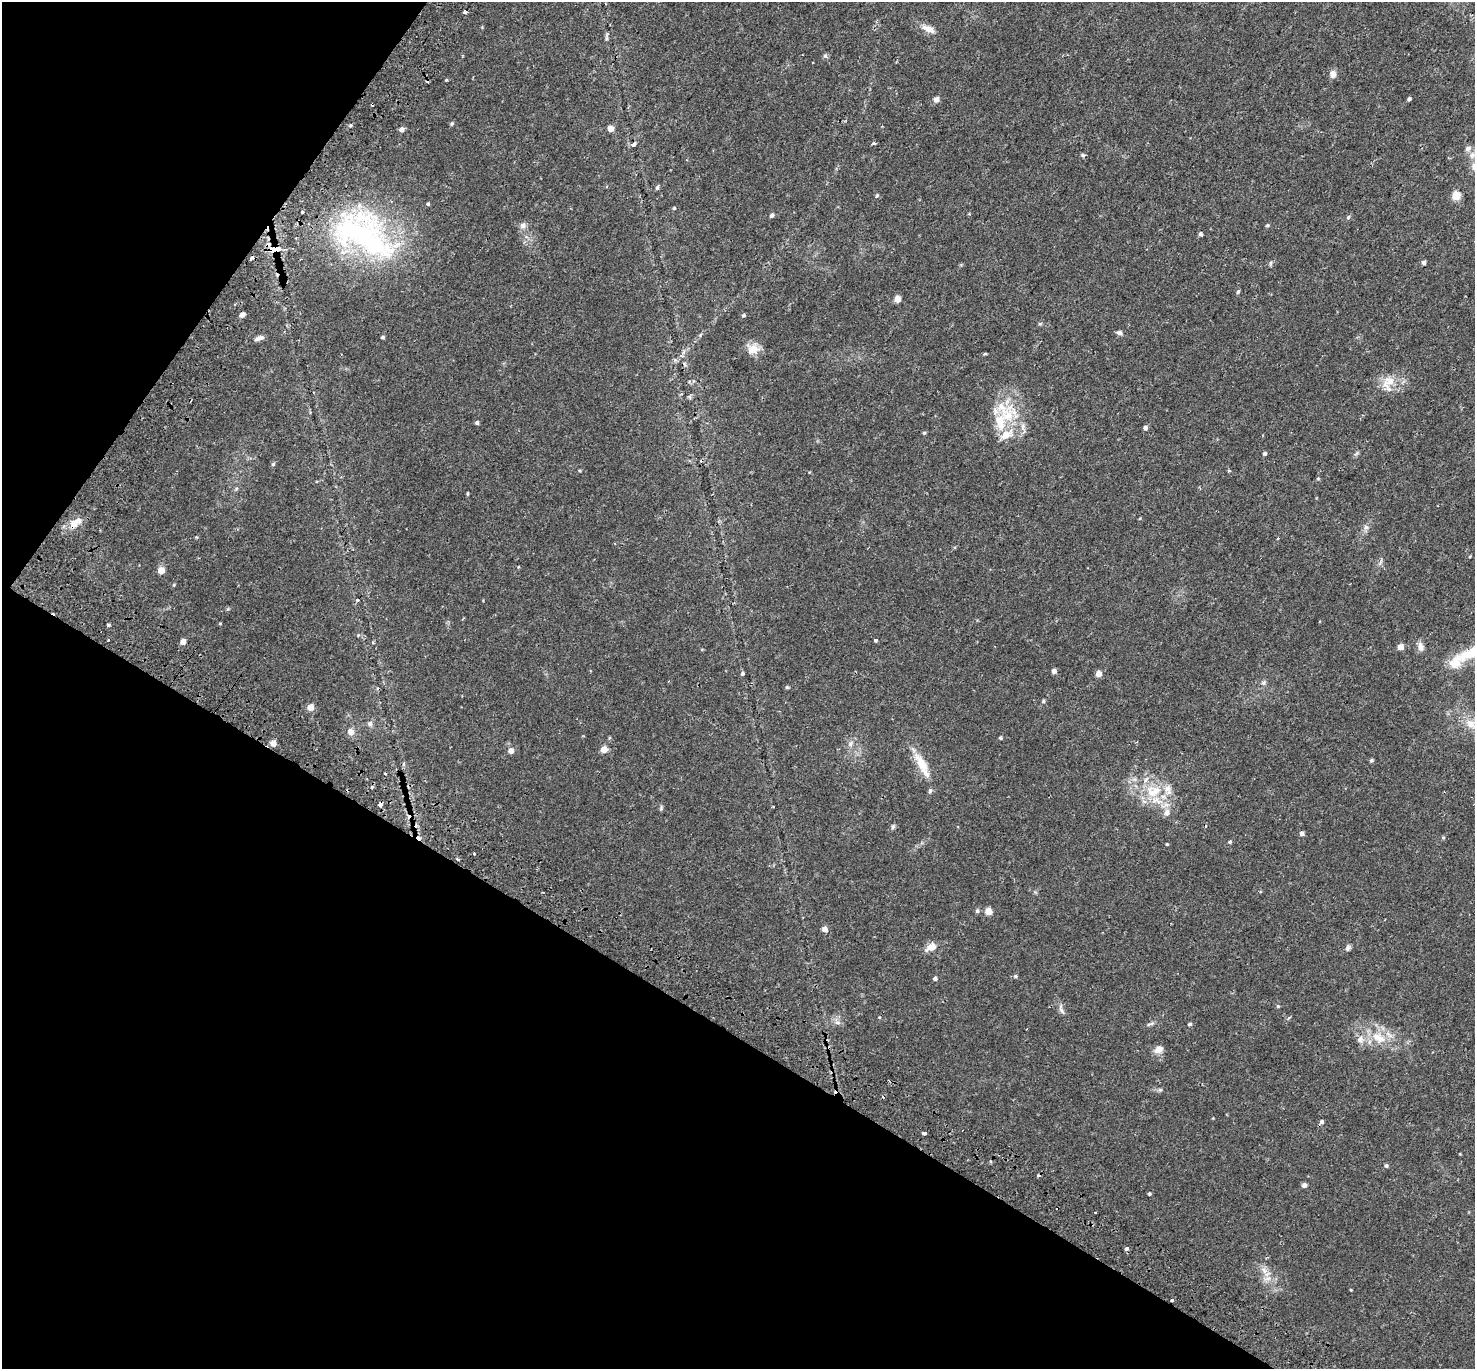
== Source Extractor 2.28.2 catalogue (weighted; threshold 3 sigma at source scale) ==
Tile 9 of 4 x 4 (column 1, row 3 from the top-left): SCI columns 73-1545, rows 1655-3021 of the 6044 x 6110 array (HDU 1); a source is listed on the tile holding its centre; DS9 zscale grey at full resolution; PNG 1477 x 1371 px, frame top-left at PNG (2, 2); no overlay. Shown black and unused: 31% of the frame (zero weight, under 2 of 3 exposures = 5% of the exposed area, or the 3 px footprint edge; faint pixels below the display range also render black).
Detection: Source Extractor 2.28.2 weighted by HDU 2 'WHT'; one run over the whole footprint, this tile lists its part. Background 0.018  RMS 0.0031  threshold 0.0141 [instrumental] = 3 sigma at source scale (4.5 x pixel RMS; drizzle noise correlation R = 1.50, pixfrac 1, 0.0396/0.0396 arcsec/px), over >= 5 px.
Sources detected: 144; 10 cosmic-ray / hot-pixel residue — not listed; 9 inside a brighter listed object's ellipse — not listed separately; the other 125 listed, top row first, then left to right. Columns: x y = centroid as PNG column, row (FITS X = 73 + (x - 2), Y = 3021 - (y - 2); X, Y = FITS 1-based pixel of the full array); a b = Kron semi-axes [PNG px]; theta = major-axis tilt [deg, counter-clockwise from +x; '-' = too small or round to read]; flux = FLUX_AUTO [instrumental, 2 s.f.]
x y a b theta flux
465 12 4 3 - 2.3
929 29 18 7 -24 2.4
607 37 7 4 -89 0.6
825 56 7 6 - 0.61
1333 74 9 7 89 1.6
446 80 4 3 - 0.25
936 99 7 6 - 1.1
1409 99 4 3 - 0.6
452 124 6 4 49 0.46
350 125 5 4 - 0.45
610 128 5 4 - 2.9
402 129 5 4 - 1.4
873 143 5 4 - 0.42
633 144 6 4 37 1.3
1083 155 6 5 - 0.49
1472 155 10 8 64 1.4
657 187 6 4 66 0.54
877 195 5 4 - 0.44
1456 196 5 5 - 9.8
428 204 4 4 - 0.39
674 208 4 4 - 0.37
302 212 3 3 - 1.8
772 215 5 4 - 0.81
1348 217 6 4 47 0.45
523 225 8 7 - 1.2
1267 225 5 4 - 0.39
1200 234 4 4 - 0.55
369 241 82 55 -52 58
275 250 8 6 0 8
251 258 3 3 - 1.6
1271 263 7 3 71 0.41
1424 263 4 4 - 0.76
1238 291 5 4 - 0.46
897 299 5 5 - 3.2
242 315 6 4 29 1.1
743 315 5 4 - 0.4
1120 333 8 6 -25 0.84
382 337 4 4 - 0.48
259 338 13 5 18 1.2
752 349 16 15 - 3.2
985 354 5 3 - 0.36
1390 381 18 16 -44 4.9
1008 415 36 24 39 13
477 423 4 4 - 0.61
1145 428 4 4 - 0.95
924 433 4 4 - 0.41
1264 453 4 4 - 0.59
1356 453 8 4 44 0.52
273 464 5 5 - 0.47
579 471 4 3 - 0.28
1229 471 4 3 - 0.4
1318 479 5 3 - 0.29
468 494 6 3 81 0.28
75 523 18 9 40 3.9
1366 527 7 5 -46 0.77
518 567 4 3 - 0.2
161 570 5 5 - 4.5
174 585 4 4 - 0.3
220 624 5 3 - 0.24
108 625 3 3 - 0.45
875 640 4 3 - 0.52
183 642 4 4 - 2.4
1400 647 5 4 - 2.4
1421 647 12 7 -82 1.6
702 649 5 3 - 0.22
1455 663 19 16 29 4.7
1054 671 5 5 - 1.2
742 673 4 4 - 0.56
1098 674 5 5 - 2.1
1263 682 7 6 - 0.69
787 687 5 4 - 0.44
1043 701 5 4 - 0.45
310 707 5 5 - 3.6
370 723 7 7 - 0.87
1471 724 18 12 -41 4.3
350 732 9 8 - 1.7
609 738 5 3 - 0.29
1000 738 4 4 - 0.43
273 743 5 5 - 3
850 743 9 7 55 1.1
604 749 5 5 - 4
511 751 6 6 - 1.5
1371 760 5 4 - 0.47
922 764 33 11 -58 6.1
385 773 3 3 - 0.76
372 787 4 3 - 1.3
930 791 6 5 - 0.6
1153 791 25 18 14 10
380 804 4 3 - 9
661 808 8 5 82 0.48
1166 813 10 8 57 1.7
893 827 7 5 87 0.54
1302 833 4 4 - 1
1443 837 5 4 - 0.33
1230 842 5 4 - 0.43
1167 844 4 3 - 0.3
474 853 3 3 - 7.5
458 859 4 3 - 0.37
977 911 6 5 - 0.56
988 911 5 5 - 4.6
825 929 5 5 - 1.8
931 947 11 7 23 3.2
1348 948 8 6 72 0.78
1015 976 5 4 - 0.42
935 978 4 4 - 0.71
1278 1006 5 4 - 0.37
1061 1009 17 5 -71 1.3
1288 1018 6 4 38 0.46
837 1022 8 6 -1 1
1148 1024 7 4 19 0.5
1190 1024 5 4 - 0.48
1378 1038 23 13 -30 6.8
1360 1040 10 9 - 1.8
1158 1049 12 9 30 2
1160 1090 6 5 - 0.46
1321 1122 5 5 - 0.7
924 1133 4 3 - 2.5
1386 1166 5 4 - 0.51
1304 1185 4 4 - 1.1
1149 1194 4 4 - 0.39
1095 1212 3 3 - 0.86
1127 1248 4 3 - 3.1
1264 1270 11 7 -68 1.7
1351 1290 3 2 - 0.22
1172 1301 3 3 - 0.48
Overlapping masked pixels (flux is a lower limit): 4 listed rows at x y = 275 250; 75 523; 380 804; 1172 1301